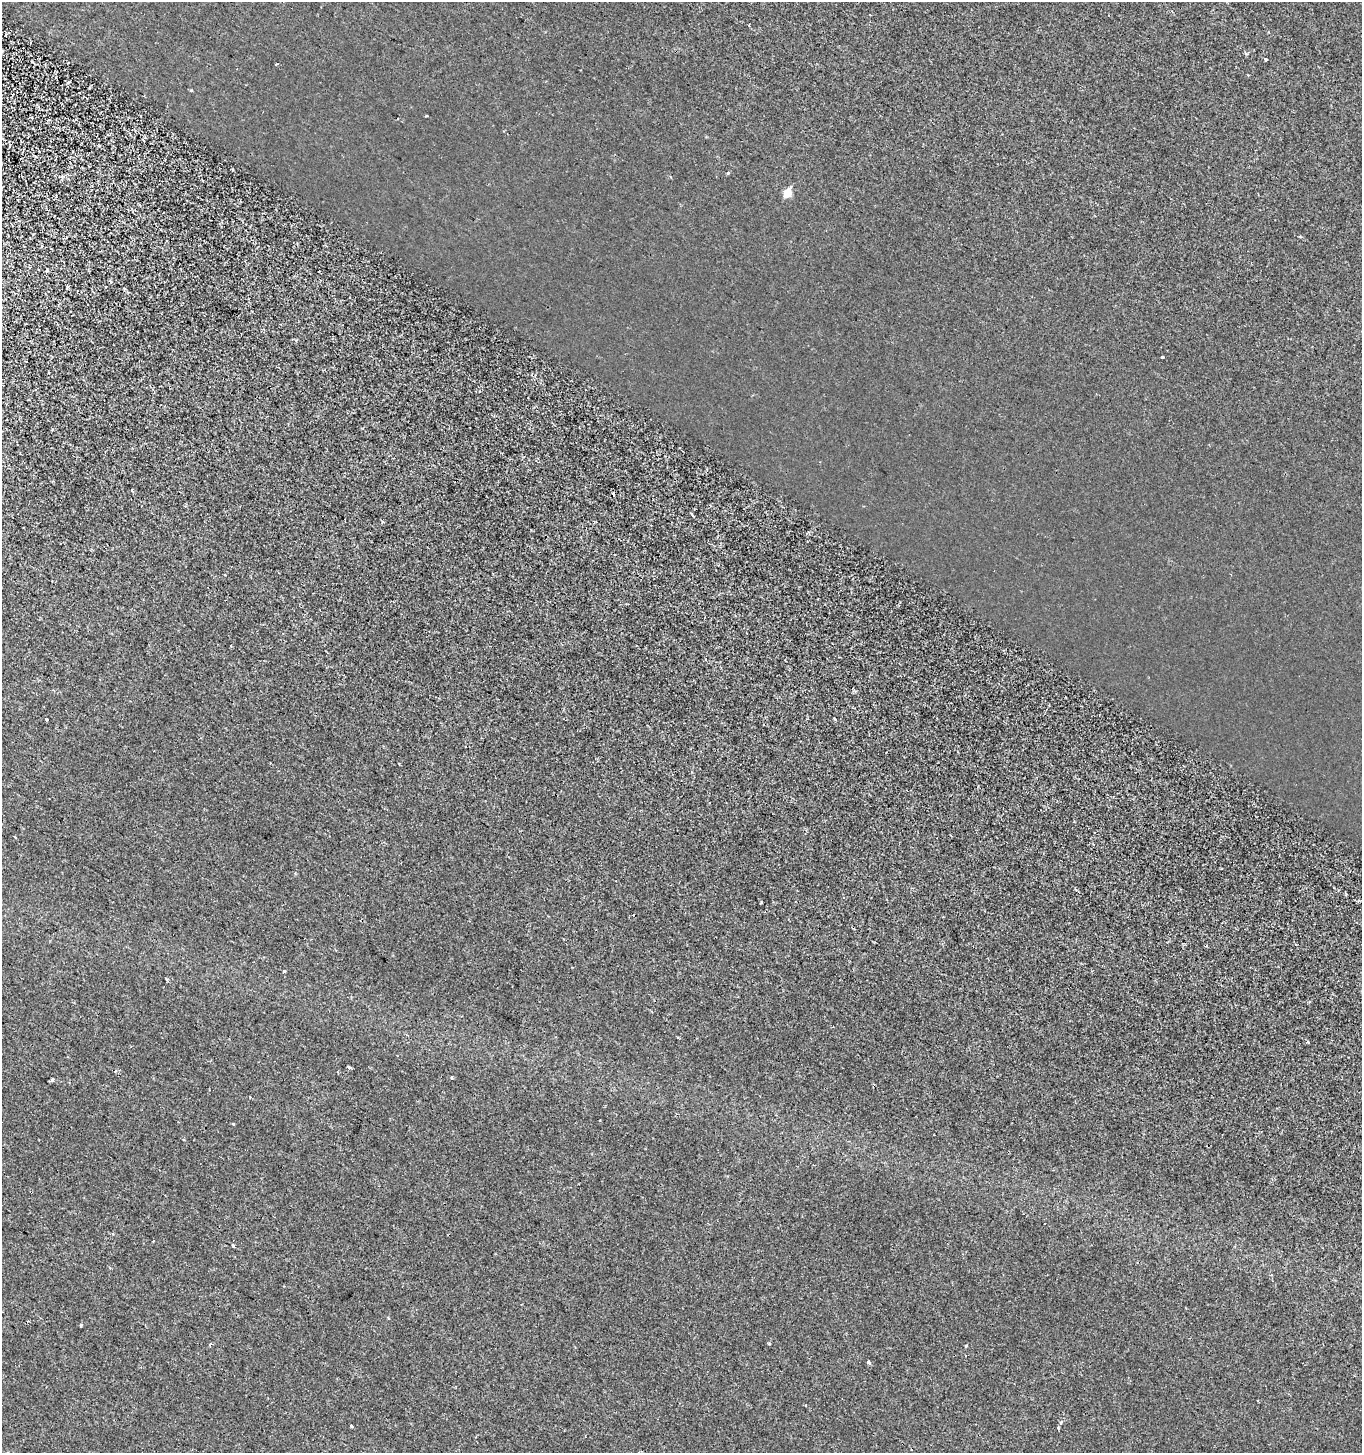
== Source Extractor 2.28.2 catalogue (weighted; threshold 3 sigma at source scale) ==
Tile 11 of 4 x 4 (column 3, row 3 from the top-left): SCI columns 2986-4345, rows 1457-2907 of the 5908 x 5820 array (HDU 1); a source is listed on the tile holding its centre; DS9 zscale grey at full resolution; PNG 1364 x 1455 px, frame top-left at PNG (2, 2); no overlay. Shown black and unused: <1% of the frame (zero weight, under 2 of 3 exposures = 1% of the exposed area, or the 3 px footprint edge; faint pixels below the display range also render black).
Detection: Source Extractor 2.28.2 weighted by HDU 2 'WHT'; one run over the whole footprint, this tile lists its part. Background -2.56e-04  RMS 0.0025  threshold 0.0113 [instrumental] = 3 sigma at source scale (4.5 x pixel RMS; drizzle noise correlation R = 1.50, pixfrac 1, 0.0396/0.0396 arcsec/px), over >= 5 px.
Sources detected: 33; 2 cosmic-ray / hot-pixel residue — not listed; the other 31 listed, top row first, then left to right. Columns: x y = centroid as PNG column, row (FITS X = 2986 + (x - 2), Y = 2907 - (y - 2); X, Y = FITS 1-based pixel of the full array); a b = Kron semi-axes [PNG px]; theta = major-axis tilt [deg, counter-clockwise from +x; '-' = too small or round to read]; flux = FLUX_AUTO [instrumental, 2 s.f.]
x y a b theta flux
1266 59 3 3 - 1
427 116 4 2 - 0.22
728 173 3 3 - 0.44
787 193 6 5 - 5.2
41 246 3 3 - 1.4
47 270 5 3 - 0.23
319 272 3 3 - 0.63
110 281 5 3 - 0.31
1162 357 3 3 - 0.37
132 490 3 3 - 1
613 494 4 3 - 1.2
692 514 5 3 - 0.26
382 522 5 3 - 0.31
46 719 3 3 - 1.1
15 837 3 2 - 0.32
284 971 3 3 - 0.73
678 1037 3 3 - 0.51
1307 1042 4 3 - 0.36
349 1067 4 3 - 0.41
115 1071 4 3 - 0.25
452 1077 3 3 - 0.73
52 1080 4 4 - 0.37
600 1120 3 3 - 0.7
233 1124 3 3 - 3.8
234 1246 3 3 - 0.6
81 1325 3 3 - 0.78
210 1344 3 3 - 0.71
966 1346 5 3 - 0.23
868 1362 3 3 - 1.9
351 1426 3 3 - 1.1
1058 1427 3 3 - 0.26
Overlapping masked pixels (flux is a lower limit): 1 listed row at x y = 613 494
Unlisted compact peaks at least as high as the median listed source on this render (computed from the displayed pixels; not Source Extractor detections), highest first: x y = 761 903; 191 90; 769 1343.